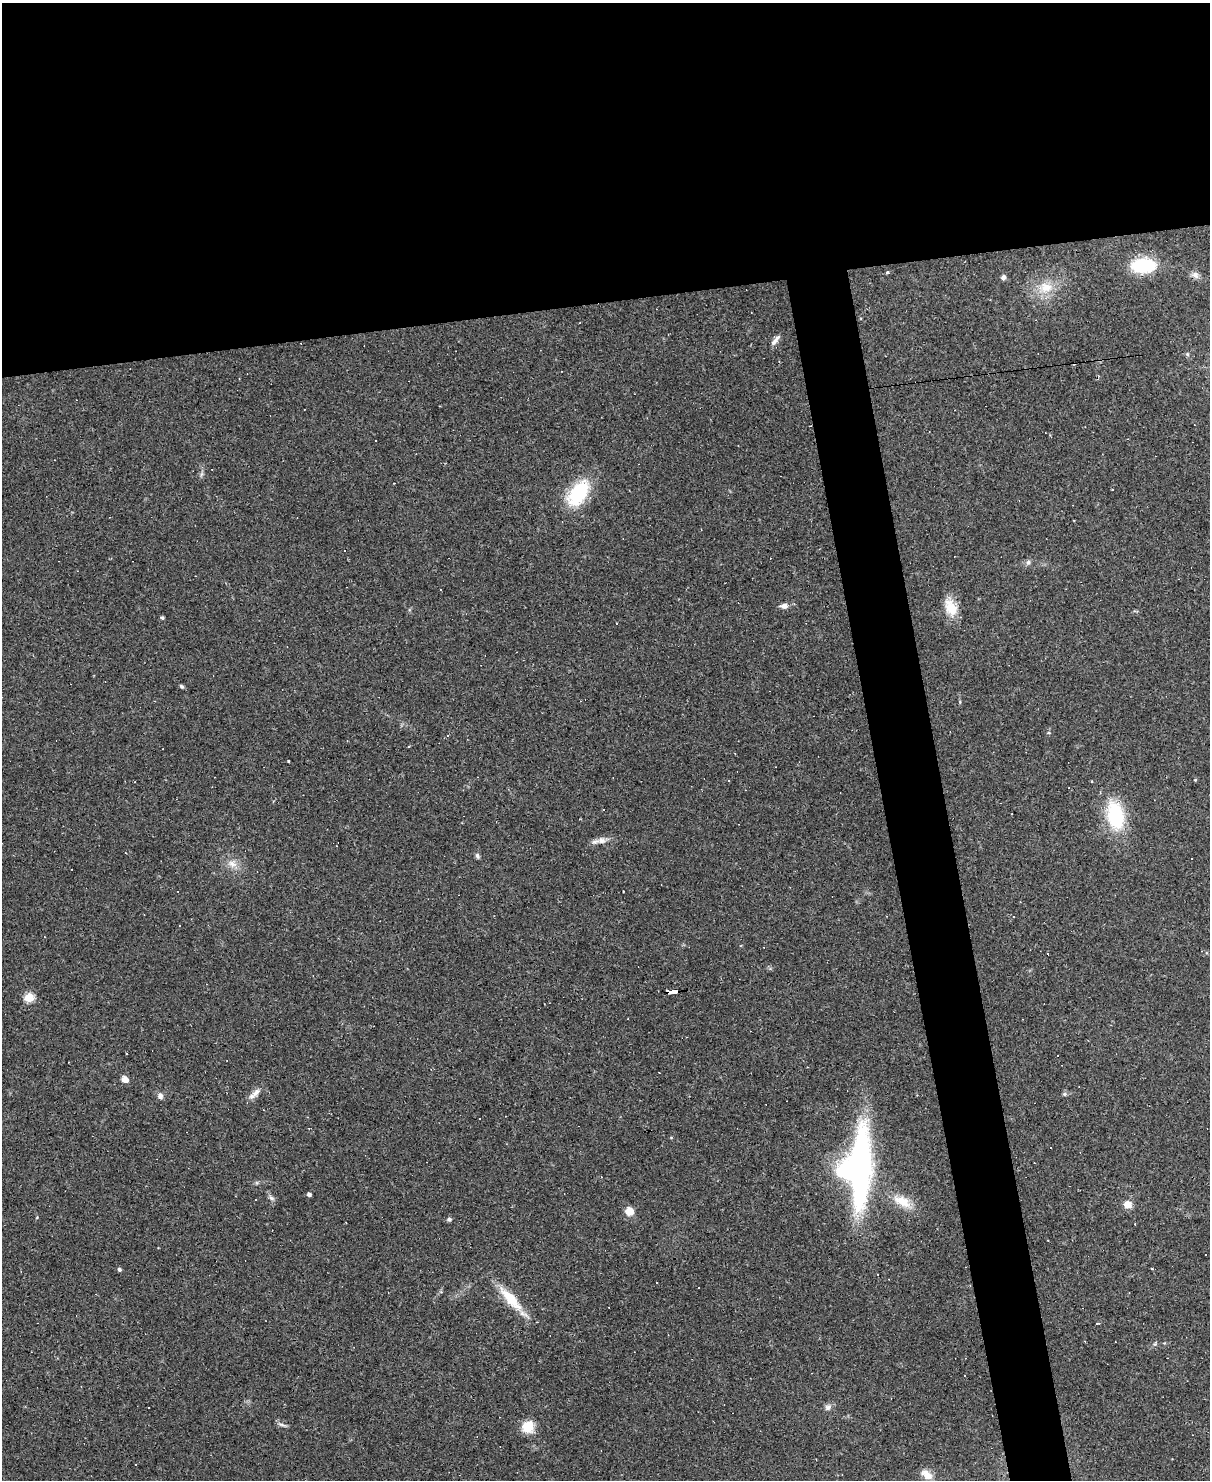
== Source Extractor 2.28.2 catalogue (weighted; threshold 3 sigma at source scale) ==
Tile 2 of 4 x 3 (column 2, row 1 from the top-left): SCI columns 1209-2416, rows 3201-4678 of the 4833 x 4811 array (HDU 1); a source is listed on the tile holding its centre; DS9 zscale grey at full resolution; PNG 1212 x 1482 px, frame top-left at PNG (2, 3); no overlay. Shown black and unused: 24% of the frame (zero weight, under 2 of 3 exposures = <1% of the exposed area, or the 3 px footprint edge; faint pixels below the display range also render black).
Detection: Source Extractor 2.28.2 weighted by HDU 2 'WHT'; one run over the whole footprint, this tile lists its part. Background 0.145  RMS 0.0082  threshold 0.037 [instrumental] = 3 sigma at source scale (4.5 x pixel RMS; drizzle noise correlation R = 1.50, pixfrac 1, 0.05/0.05 arcsec/px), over >= 5 px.
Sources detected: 73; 25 cosmic-ray / hot-pixel residue — not listed; the other 48 listed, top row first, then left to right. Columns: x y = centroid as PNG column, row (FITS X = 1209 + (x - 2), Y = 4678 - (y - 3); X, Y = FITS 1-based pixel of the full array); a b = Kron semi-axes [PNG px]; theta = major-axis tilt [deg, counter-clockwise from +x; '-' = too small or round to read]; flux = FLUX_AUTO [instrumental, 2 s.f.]
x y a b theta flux
1143 266 25 14 2 41
887 273 3 3 - 2.2
1195 275 10 8 -34 3.5
1003 277 6 5 - 2.4
1046 287 18 15 -4 15
775 340 16 5 52 3.8
1187 354 6 3 -71 1
578 493 27 15 56 52
1028 562 7 6 - 2
784 606 9 6 6 3.8
951 607 24 14 -67 15
162 618 4 4 - 1.3
181 686 6 4 -33 1.2
409 747 3 2 - 0.93
288 761 3 3 - 1.9
1195 780 3 3 - 1.6
603 809 3 2 - 1.6
1115 815 38 21 -79 46
602 840 11 9 -4 4.8
477 856 8 5 -69 1.8
232 864 13 9 -24 6.5
179 925 3 3 - 2.5
672 991 9 3 7 62
29 998 5 5 - 42
1058 1056 3 3 - 9
125 1079 7 6 - 5.7
256 1092 15 7 37 5.3
1065 1094 6 5 - 1.5
160 1096 8 7 - 3
857 1167 71 31 86 250
309 1194 4 4 - 2.3
271 1198 9 5 -38 2.3
902 1201 26 13 -27 15
1128 1204 7 7 - 8.7
629 1211 8 7 - 10
449 1219 5 5 - 2.1
119 1269 4 4 - 1.8
1152 1269 3 3 - 0.78
511 1299 35 11 -47 24
1097 1324 3 3 - 23
1155 1342 6 5 - 1.6
964 1375 3 2 - 0.62
828 1407 10 8 34 3.1
149 1408 2 2 - 0.73
282 1425 13 3 -22 1.9
528 1427 14 13 - 13
816 1459 2 2 - 0.53
927 1474 15 9 -39 7.5
Overlapping masked pixels (flux is a lower limit): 1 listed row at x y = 672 991